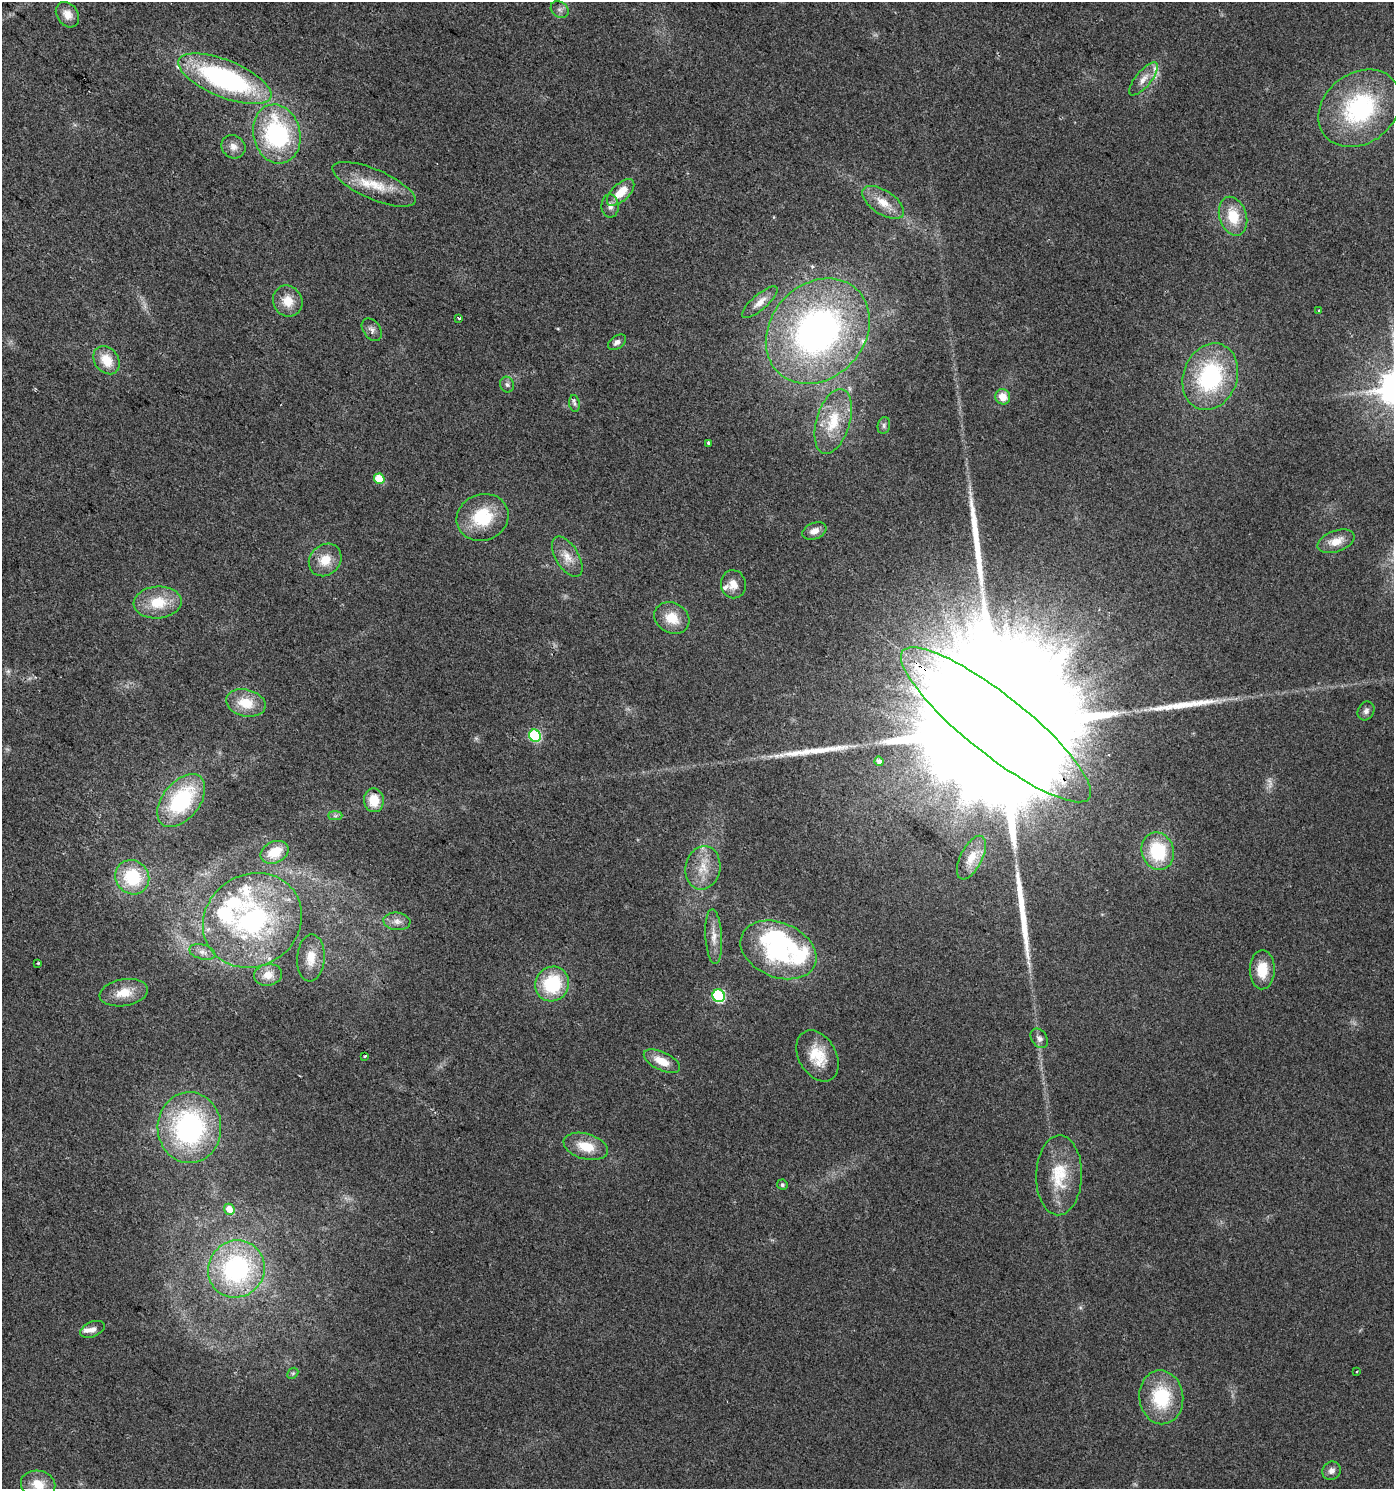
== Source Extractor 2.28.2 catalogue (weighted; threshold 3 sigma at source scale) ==
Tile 11 of 4 x 4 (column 3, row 3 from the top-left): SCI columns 3035-4426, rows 1488-2974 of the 6001 x 5954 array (HDU 1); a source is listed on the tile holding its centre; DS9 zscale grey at full resolution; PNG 1396 x 1491 px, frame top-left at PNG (2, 2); each listed source drawn as its Kron ellipse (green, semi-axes under 4 px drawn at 4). Shown black and unused: <1% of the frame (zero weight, under 2 of 3 exposures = <1% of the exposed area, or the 3 px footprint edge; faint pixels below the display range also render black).
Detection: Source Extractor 2.28.2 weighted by HDU 2 'WHT'; one run over the whole footprint, this tile lists its part. Background 0.0242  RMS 0.0061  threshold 0.0276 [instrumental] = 3 sigma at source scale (4.5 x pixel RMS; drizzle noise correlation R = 1.50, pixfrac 1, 0.0396/0.0396 arcsec/px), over >= 5 px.
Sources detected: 93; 1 too faint to see at this stretch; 2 inside a brighter object's white glare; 4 long thin detections or spike segments (spike, bleed or trail) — neither listed nor drawn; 9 inside a brighter listed object's ellipse — not listed separately; the other 77 listed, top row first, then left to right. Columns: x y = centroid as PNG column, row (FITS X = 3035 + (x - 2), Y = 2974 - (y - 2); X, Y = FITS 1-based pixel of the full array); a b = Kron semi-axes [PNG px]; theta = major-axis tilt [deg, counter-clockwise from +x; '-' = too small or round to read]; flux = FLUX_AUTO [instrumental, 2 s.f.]
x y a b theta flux
560 10 9 7 -36 2.4
67 15 14 10 -53 6
225 79 50 18 -22 120
1144 79 20 8 50 5.9
1360 108 44 35 38 80
277 134 30 23 -76 79
233 147 12 11 - 4.7
374 184 45 15 -23 20
621 192 17 8 44 12
883 202 24 12 -33 10
610 206 11 8 -89 3.6
1233 216 20 13 -73 17
288 301 16 14 -59 10
760 302 22 7 41 5.6
1319 310 3 3 - 0.7
459 318 3 3 - 1.3
372 330 12 8 -53 2.9
818 331 57 47 47 220
617 342 10 6 34 2.6
106 360 15 12 -53 12
1210 377 34 27 69 73
507 385 8 7 - 1.9
1003 397 8 7 - 8
574 404 8 5 -82 1.7
833 421 33 16 73 23
884 425 8 6 77 1.6
708 443 3 3 - 1.7
379 479 5 5 - 17
482 517 26 23 22 31
814 531 12 8 22 4.5
1336 541 19 10 20 8.7
567 557 22 11 -59 8.5
325 560 17 15 45 12
733 584 14 12 -80 6.4
158 602 24 16 4 20
672 618 18 15 -30 13
246 703 20 13 -13 16
1366 711 10 8 60 2.6
996 725 119 30 -38 120000
535 736 6 5 - 59
879 761 5 4 - 2
374 800 12 10 -84 13
181 801 30 18 51 60
335 816 7 4 0 1.4
1158 851 19 16 -73 35
275 852 15 10 25 14
971 858 24 11 63 10
703 868 22 17 78 14
132 877 18 16 -50 30
252 920 51 46 32 120
397 921 13 8 -4 4.2
714 937 27 8 -87 7.2
778 950 39 27 -23 73
202 952 13 7 -15 3.3
311 958 23 14 86 11
38 963 3 2 - 0.61
1262 970 19 12 89 14
268 975 14 10 10 7
552 984 18 16 56 39
124 993 24 13 9 12
719 996 6 6 - 76
1039 1038 10 7 -55 2.9
365 1056 3 3 - 0.81
817 1056 27 18 -61 18
662 1061 19 9 -26 11
189 1128 35 32 -88 120
586 1146 23 12 -16 14
1059 1175 40 23 88 27
782 1185 5 5 - 1.4
229 1209 6 5 - 6
236 1269 29 28 - 87
93 1329 13 7 23 3.3
1357 1371 4 2 - 0.46
293 1373 6 4 44 0.96
1161 1397 27 22 -84 37
1332 1471 9 8 - 3.2
38 1484 17 13 -11 12
Overlapping masked pixels (flux is a lower limit): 1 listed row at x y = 996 725
Isophote crosses this tile's border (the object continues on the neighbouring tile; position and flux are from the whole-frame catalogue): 1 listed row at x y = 38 1484